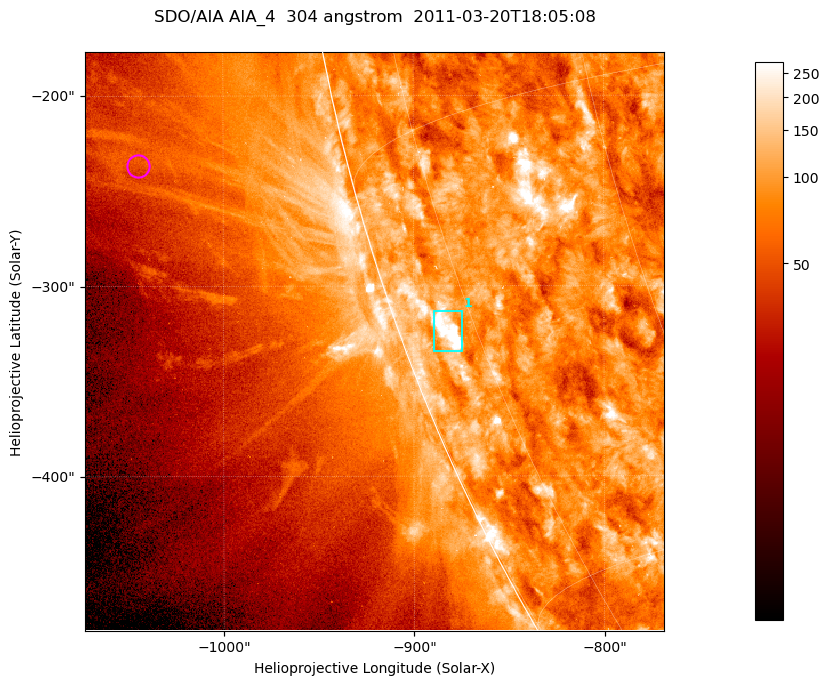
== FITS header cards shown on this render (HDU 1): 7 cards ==
TELESCOP= 'SDO/AIA '           / For AIA: SDO/AIA
INSTRUME= 'AIA_4   '           / For AIA: AIA_ATA1, AIA_ATA2, AIA_ATA3 or AIA_AT
WAVELNTH=                  304 / [angstrom] Wavelength
WAVEUNIT= 'angstrom'           / Wavelength unit: angstrom
DATE-OBS= '2011-03-20T18:05:08.124' / [ISO] Date when observation started; ISO 8
CTYPE1  = 'HPLN-TAN'           / CTYPE1; Typically HPLN
CTYPE2  = 'HPLT-TAN'           / CTYPE2; Typically HPLT

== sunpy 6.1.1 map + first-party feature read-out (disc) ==
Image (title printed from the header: SDO/AIA AIA_4  304 angstrom  2011-03-20T18:05:08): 507 x 507 px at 0.6 arcsec/px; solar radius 964 arcsec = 1606 px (partial field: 1.4% of the solar disc is inside the frame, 44% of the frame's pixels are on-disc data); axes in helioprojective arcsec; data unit not stated in the header (colour bar unlabelled)
Orientation: roll -0.132 deg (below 1 deg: not rotated)
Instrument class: DISC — disc imager (sunpy class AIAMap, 304 A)
Bright regions (active regions / flare kernels): reference = the on-disc median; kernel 5 px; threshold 5 sigma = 149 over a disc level ~84.6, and >= 1.15x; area >= 257 px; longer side >= 6 px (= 3.6 arcsec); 1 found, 1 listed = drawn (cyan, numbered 1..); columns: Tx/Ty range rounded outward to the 2 arcsec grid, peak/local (2 s.f.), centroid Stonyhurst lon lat
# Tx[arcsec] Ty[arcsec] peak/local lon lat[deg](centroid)
1 -890..-874 -334..-312 6 -79 -21
Off-limb structures (1.02-1.3 R_sun): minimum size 128 px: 8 found; the strongest spans PA ~100..105 deg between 1.06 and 1.14 R_sun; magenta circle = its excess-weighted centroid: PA ~105 deg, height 1.11 R_sun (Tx ~-1044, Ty ~-236 arcsec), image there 1.6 x the reference